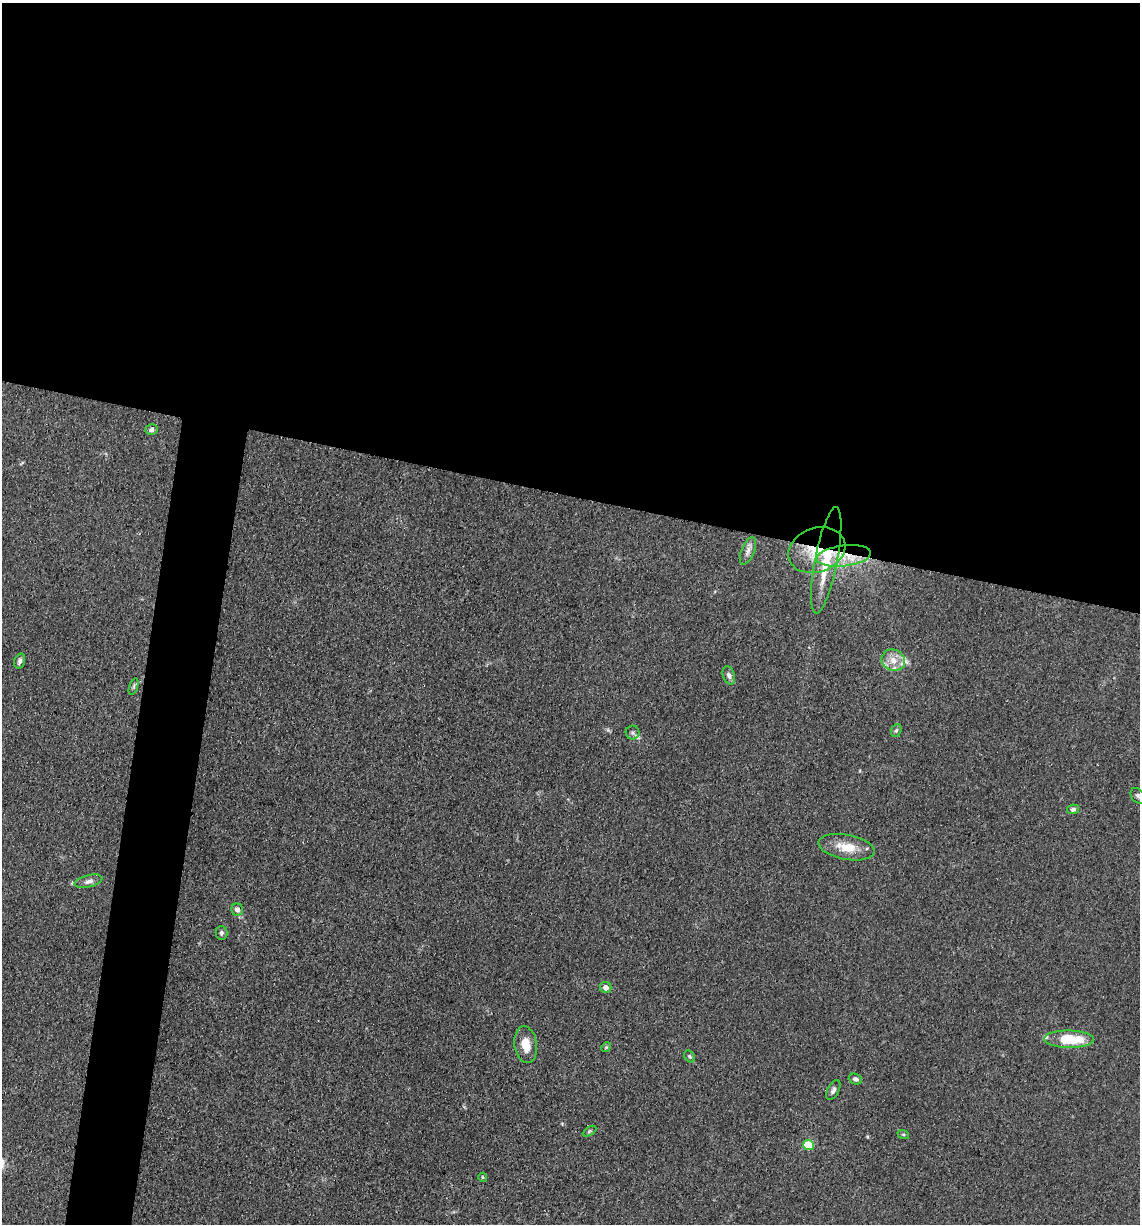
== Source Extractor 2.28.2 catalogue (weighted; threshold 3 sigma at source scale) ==
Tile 3 of 4 x 4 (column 3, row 1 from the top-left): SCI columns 2519-3656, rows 3673-4894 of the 4920 x 4899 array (HDU 1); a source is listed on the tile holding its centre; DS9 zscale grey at full resolution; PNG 1142 x 1226 px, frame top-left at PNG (2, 3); each listed source drawn as its Kron ellipse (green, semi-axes under 4 px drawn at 4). Shown black and unused: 44% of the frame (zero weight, under 3 of 4 exposures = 1% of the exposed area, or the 3 px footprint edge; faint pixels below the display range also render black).
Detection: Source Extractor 2.28.2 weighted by HDU 2 'WHT'; one run over the whole footprint, this tile lists its part. Background 0.104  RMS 0.0065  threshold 0.0294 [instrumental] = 3 sigma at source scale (4.5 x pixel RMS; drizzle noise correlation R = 1.50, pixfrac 1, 0.05/0.05 arcsec/px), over >= 5 px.
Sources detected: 31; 3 inside a brighter listed object's ellipse — not listed separately; the other 28 listed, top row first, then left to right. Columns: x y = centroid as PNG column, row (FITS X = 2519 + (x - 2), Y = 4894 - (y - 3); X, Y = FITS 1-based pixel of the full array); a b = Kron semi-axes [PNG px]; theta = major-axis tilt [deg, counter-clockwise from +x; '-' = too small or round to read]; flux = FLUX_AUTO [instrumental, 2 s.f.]
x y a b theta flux
151 430 6 5 - 1.6
817 550 29 22 20 29
748 551 14 6 68 3.5
844 556 27 10 7 17
826 560 54 11 79 31
893 660 12 10 -23 7.4
20 661 8 5 73 2
729 675 9 5 -72 2.2
134 686 8 4 71 1.2
896 730 6 5 - 1.1
633 733 7 7 - 1.7
1138 796 8 6 -55 1.6
1073 809 6 5 - 1.3
847 847 28 12 -10 13
89 881 14 6 14 3.1
237 910 6 6 - 3.3
221 933 7 6 - 1.7
606 987 6 5 - 3.8
1069 1039 25 8 -1 25
526 1045 18 11 -82 8.9
606 1047 5 4 - 0.74
690 1056 6 4 -53 1
855 1079 7 5 -20 1.8
833 1090 11 5 62 2.4
590 1131 8 3 31 0.92
903 1134 6 4 -18 0.73
809 1145 5 5 - 34
483 1177 4 4 - 0.73
Overlapping masked pixels (flux is a lower limit): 3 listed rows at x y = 817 550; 844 556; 826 560